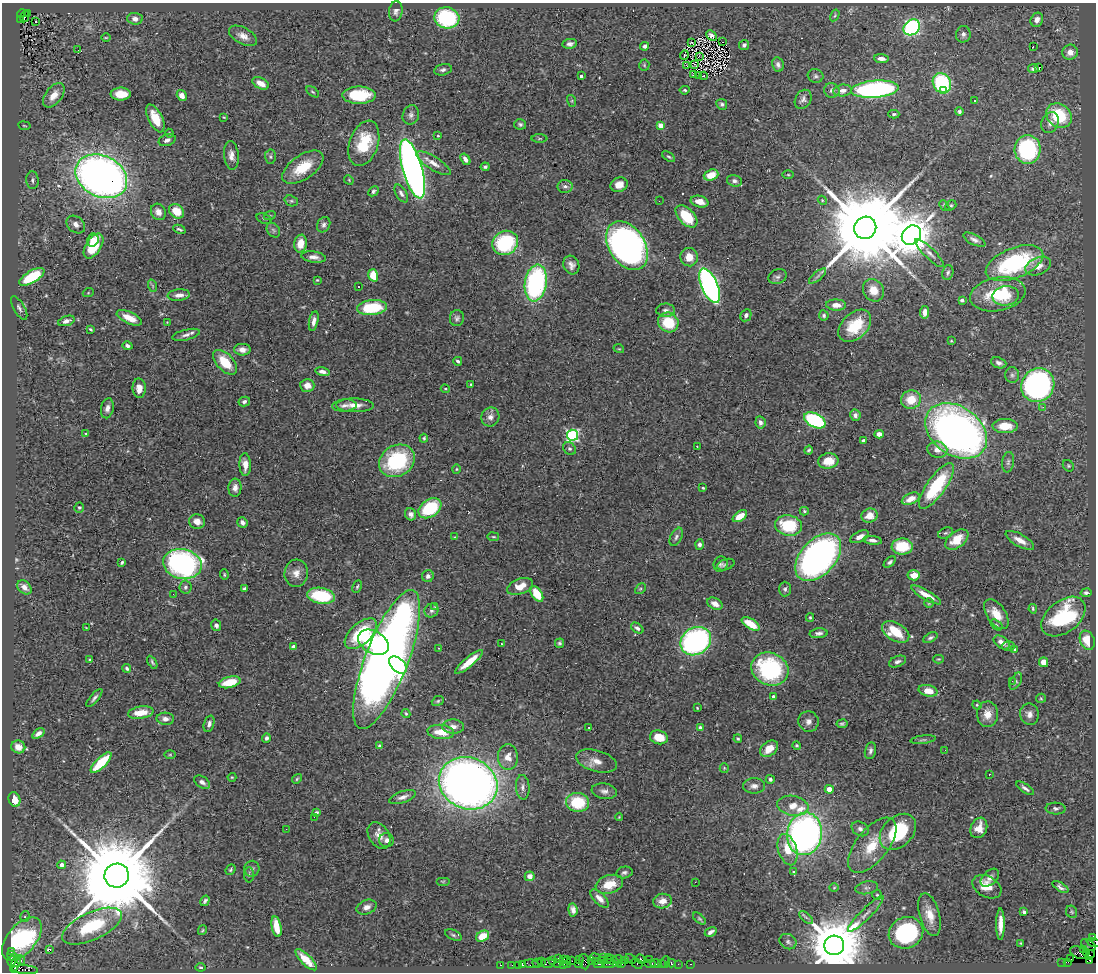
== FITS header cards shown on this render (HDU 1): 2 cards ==
NAXIS1  =                 1094
NAXIS2  =                  970

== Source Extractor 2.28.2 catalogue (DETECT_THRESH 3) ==
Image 1094 x 970 px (HDU 1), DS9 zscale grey, 1 PNG px = 1 image px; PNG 1098 x 974 px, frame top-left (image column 1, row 970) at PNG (2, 3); each listed source drawn as its Kron ellipse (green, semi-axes under 4 px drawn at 4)
Background 1.13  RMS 0.028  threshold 0.0847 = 3 sigma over >= 5 px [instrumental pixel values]
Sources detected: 441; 1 with non-positive FLUX_AUTO (blend fragments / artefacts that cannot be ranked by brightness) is neither listed nor drawn; the other 440 listed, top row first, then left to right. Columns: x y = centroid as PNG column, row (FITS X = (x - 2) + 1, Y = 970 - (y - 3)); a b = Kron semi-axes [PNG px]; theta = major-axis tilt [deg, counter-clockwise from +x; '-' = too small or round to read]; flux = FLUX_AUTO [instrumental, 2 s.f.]
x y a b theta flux
396 11 10 7 83 7.8
27 13 3 2 - 58
21 14 4 3 - 400
835 15 6 3 60 2.4
25 16 6 3 79 84
447 18 12 10 -13 160
21 19 3 2 - 110
135 19 7 6 - 11
1037 20 7 6 - 12
35 22 3 3 - 5.1
912 27 9 7 43 310
963 34 8 7 - 7
243 36 15 8 -28 15
711 36 6 4 -43 4.9
106 38 4 3 - 1.5
723 42 2 2 - 4.8
691 43 4 2 - 1.8
570 44 7 5 8 6.6
744 45 5 5 - 5.2
644 46 4 4 - 5.2
1033 46 2 2 - 300
78 50 2 2 - 8.1
1070 52 8 7 - 13
684 55 5 2 - 1.8
699 56 3 2 - 1.4
881 59 7 4 -6 11
644 65 5 5 - 2.2
687 65 2 2 - 1.9
695 65 3 2 - 1.5
778 65 7 5 -78 5.8
1039 67 3 3 - 21
1033 69 5 4 - 5.8
443 70 9 5 13 5.6
693 75 3 2 - 2.3
698 75 3 2 - 0.7
581 76 3 3 - 4.4
704 76 4 2 - 1.6
816 76 8 7 - 5.1
261 83 9 5 -26 17
942 83 10 8 -57 160
875 89 24 8 5 390
685 90 5 4 - 3
832 90 8 7 - 7.5
843 90 9 6 7 11
943 90 2 2 - 6.8
313 92 7 3 -35 2.8
121 94 10 6 0 29
54 95 14 8 51 23
359 95 17 8 0 93
182 96 6 4 -56 13
803 99 10 7 58 7.5
572 101 6 4 -73 2.2
974 101 3 2 - 2
722 104 5 5 - 4.1
959 112 4 4 - 4.2
894 114 5 4 - 3.3
411 115 10 8 69 7.6
1059 115 14 11 -38 99
224 117 3 2 - 1.4
155 118 15 7 -64 34
1050 123 11 8 66 12
520 124 6 5 - 4
661 125 4 4 - 28
24 126 6 3 -9 1.8
169 133 4 4 - 1.9
438 136 3 3 - 1.9
539 139 8 4 0 2.5
167 140 9 5 21 6.9
364 143 23 14 71 77
1028 149 14 13 - 210
231 155 14 7 -84 13
270 157 7 5 -88 3.9
669 157 7 4 -35 3.1
465 159 6 4 -56 7.6
434 163 19 6 -32 17
303 167 23 12 34 59
485 167 4 3 - 3.1
412 169 30 10 -74 1400
711 175 7 5 19 33
788 175 5 3 - 2
101 176 27 20 -27 1400
32 180 9 6 -86 5.8
349 180 5 4 - 2.1
734 181 8 5 -16 5.7
619 185 9 7 19 20
565 186 7 6 - 6.1
373 191 6 4 45 3.8
401 193 10 5 -59 6.2
822 200 4 3 - 1.7
291 201 7 5 -19 3.8
659 201 3 2 - 3.2
700 202 9 5 -15 17
944 206 6 4 -48 3.2
951 206 6 4 38 3.1
176 211 8 6 -43 37
158 212 8 7 - 13
270 215 6 4 19 2.4
686 216 13 8 -46 69
264 219 8 5 -20 3.5
76 225 10 7 -41 10
324 225 8 6 62 5.9
865 228 11 10 - 46000
179 229 6 3 -25 3.4
273 230 8 6 -53 4.4
911 235 10 9 - 7100
93 240 6 5 - 15
974 240 12 5 -26 7.6
505 243 13 11 33 160
300 244 9 6 79 25
93 246 14 7 58 64
627 246 26 18 -57 1000
930 253 19 5 -44 11
314 257 12 5 -8 11
689 257 9 8 - 22
1014 263 30 15 22 230
571 265 9 7 -65 10
1038 266 13 8 22 20
948 272 7 5 77 4.5
373 275 6 5 - 47
818 276 11 3 40 5.1
32 277 14 6 31 95
777 277 9 7 19 6.2
317 280 3 2 - 1.7
536 283 18 11 81 360
153 286 6 4 -71 2.7
710 286 18 8 -66 670
358 287 3 2 - 2.5
873 290 12 10 -56 26
88 293 5 3 - 1.7
998 294 28 16 11 96
179 295 11 5 6 12
1006 296 13 9 8 26
962 300 4 3 - 7.1
836 305 10 5 -2 14
19 308 13 5 -60 6.4
372 308 15 7 6 96
666 310 9 7 -2 7.6
925 312 6 4 83 14
746 315 6 5 - 7.3
824 315 5 5 - 3.8
129 318 13 5 -25 24
457 318 8 7 - 5.4
66 321 8 4 19 9.2
314 321 10 4 78 9.4
167 322 2 2 - 1.1
668 322 10 9 - 62
855 326 19 12 44 66
90 329 4 2 - 2.2
186 335 14 5 13 8.6
951 341 4 3 - 1.9
127 346 5 4 - 5.9
619 349 5 3 - 1.8
242 350 8 6 -2 12
458 361 4 3 - 3.3
225 362 15 8 -46 49
999 363 8 5 -20 6.6
322 372 7 4 -12 7.7
1012 375 8 7 - 5.7
471 384 3 2 - 1.8
307 385 7 6 - 16
1038 385 17 16 - 570
139 388 9 6 -88 16
445 389 4 3 - 1.9
911 400 10 9 - 39
244 402 5 5 - 5.6
344 405 12 6 4 8.2
355 405 19 7 -1 19
1043 407 3 3 - 2.5
107 408 10 6 79 9.2
855 415 6 5 - 8.2
490 417 9 9 - 11
815 420 11 7 -28 230
760 422 6 5 - 7.2
1005 426 12 7 0 36
956 431 34 24 -35 1100
86 433 4 2 - 1.8
879 434 5 4 - 11
572 435 5 5 - 320
424 438 4 4 - 2.7
863 440 4 3 - 4.5
697 446 3 2 - 4.3
569 449 7 5 -42 5
809 450 4 3 - 2.9
937 450 10 8 -9 16
397 461 19 15 31 160
828 461 10 7 7 36
1008 462 10 6 82 6
245 465 11 5 -87 16
1068 466 6 5 - 2.7
456 469 4 4 - 2.1
936 486 27 9 55 130
235 488 9 6 84 10
703 488 3 3 - 2.4
911 499 9 5 25 22
79 507 5 5 - 3.4
430 508 12 8 34 120
804 511 4 4 - 2.6
411 514 6 5 - 9
740 516 8 4 34 27
869 516 8 7 - 23
197 521 8 7 - 14
242 522 5 5 - 6.3
788 525 14 10 -10 90
945 533 8 5 25 3.5
455 537 4 3 - 1.6
493 537 6 3 -8 2.1
676 537 10 5 62 5.6
860 537 10 5 27 12
873 540 9 4 -7 8.2
957 540 13 8 38 35
1020 540 16 6 -29 17
700 544 5 4 - 5.7
902 546 10 8 -1 66
818 557 28 17 47 740
122 562 4 3 - 3.2
890 562 7 4 43 4
182 564 19 14 -12 470
721 564 8 7 - 4.9
726 565 9 5 18 4.4
296 573 13 12 - 17
224 575 5 4 - 2.2
914 575 6 5 - 23
428 576 6 5 - 6.4
357 586 6 4 63 2.9
520 586 13 7 21 26
24 587 8 6 -44 10
185 587 6 6 - 4.3
244 589 4 3 - 4.4
640 589 6 4 44 3.1
785 589 7 6 - 4.9
1086 593 5 4 - 4.3
173 594 2 2 - 3.5
537 594 8 5 -57 46
926 595 17 4 -30 24
321 596 14 8 -9 110
929 603 5 5 - 2.3
715 604 8 5 -29 14
435 607 3 2 - 5.4
1033 609 5 3 - 2.6
431 611 7 6 - 6.3
996 614 17 9 -56 29
810 617 4 4 - 2.2
1063 617 25 16 38 140
751 624 10 5 -33 43
216 625 6 5 - 5.4
996 625 7 4 -36 3.5
86 628 4 2 - 1.4
637 628 7 4 -35 5.6
896 632 15 9 -30 55
819 633 9 5 5 6.6
361 634 19 10 43 110
930 638 8 4 28 4.3
1087 640 10 7 -66 43
696 641 16 13 33 450
373 642 16 11 -29 150
1002 642 9 5 -35 14
559 643 5 4 - 3.4
501 644 2 2 - 1.7
1008 646 7 5 -1 3.8
293 647 4 4 - 14
438 648 3 2 - 0.9
1015 649 4 3 - 2.3
938 659 5 4 - 2.1
90 660 4 3 - 3
387 660 74 21 69 2100
152 662 7 3 -59 3.1
469 662 18 5 40 31
897 662 9 5 22 5.7
1043 662 5 4 - 17
398 665 10 6 -43 80
127 668 4 3 - 3.3
770 669 19 16 -23 220
1012 681 3 2 - 2.8
1016 681 9 5 61 3.7
230 682 11 5 13 46
928 691 10 5 -14 27
773 697 4 3 - 8.9
94 698 11 4 50 5.5
1041 698 5 4 - 2.4
438 701 6 4 23 2.7
977 705 5 4 - 2
697 708 3 2 - 1.5
141 713 13 6 9 31
406 713 4 3 - 2.3
987 714 13 10 89 21
1029 714 11 9 -78 11
165 719 9 6 -2 9.5
808 721 10 10 - 10
209 724 8 5 72 6.2
842 724 5 4 - 3.3
453 727 11 7 -2 10
589 727 3 2 - 3.9
700 728 4 4 - 13
441 732 13 7 -6 31
38 734 7 4 35 8.3
659 737 9 7 -15 33
266 738 5 4 - 4.4
738 739 4 3 - 2.4
923 740 13 3 7 3.8
797 745 4 4 - 2.3
379 746 4 4 - 3.4
18 747 7 6 - 19
769 749 10 7 35 25
945 750 2 2 - 3.2
870 751 9 5 78 6
170 755 6 4 0 1.9
508 757 13 10 -86 20
596 761 21 10 -16 22
101 763 14 5 45 74
724 768 5 4 - 2.2
989 774 3 3 - 57
232 777 4 4 - 1.8
297 779 5 4 - 2.5
770 779 4 4 - 4.8
202 782 9 5 -35 7.3
468 783 30 25 -21 1800
754 786 11 7 1 9.8
523 787 12 7 -87 8.8
1025 788 10 4 -34 5.8
829 789 4 4 - 28
604 791 12 7 -9 9.4
403 797 14 5 18 9.6
14 800 7 5 -68 24
578 802 11 9 -4 85
793 806 16 10 -9 25
1056 808 10 6 -2 5.4
316 812 4 4 - 3.7
314 817 2 2 - 3.3
619 817 4 2 - 1.8
979 828 10 8 68 21
286 829 2 2 - 0.93
860 829 9 7 -28 7.7
898 832 21 15 44 130
805 834 21 17 80 890
379 836 14 10 -58 17
386 840 7 7 - 8.6
872 845 33 16 51 68
787 850 16 9 -73 33
62 865 4 4 - 11
252 869 8 7 - 5.7
231 870 5 4 - 2.7
793 871 3 3 - 5.2
624 872 8 6 13 5
249 875 7 5 -90 3.5
117 876 12 12 - 48000
530 876 5 4 - 12
990 878 11 6 44 10
443 881 7 3 0 2
695 882 2 2 - 25
609 884 14 9 17 36
987 887 15 10 -28 30
1060 887 9 4 -31 5.9
834 888 5 3 - 1.7
867 888 11 6 10 7.2
877 895 5 5 - 2.6
600 898 11 5 -46 13
205 901 5 3 - 4.3
662 901 9 7 9 16
367 907 10 7 21 9.6
573 910 7 4 -85 7.5
1024 912 4 3 - 3.8
1071 912 6 5 - 2.7
866 914 24 5 45 16
930 915 22 10 -74 31
25 916 5 4 - 3.9
806 917 8 4 -41 4.7
699 919 7 4 -41 2.8
1000 924 16 4 90 17
92 926 32 14 24 130
276 927 10 4 -78 33
202 930 5 4 - 2
711 932 6 3 31 5.6
906 933 18 15 26 250
453 935 9 4 -25 3.6
483 936 7 5 29 28
1093 937 4 3 - 61
22 939 25 14 49 310
788 942 9 7 -30 5.8
1093 942 7 3 -20 72
1021 943 3 2 - 1.5
834 945 10 9 - 15000
1088 945 8 5 -31 410
50 950 3 3 - 160
1084 950 4 3 - 510
11 951 2 2 - 44
1079 953 9 5 -22 240
1086 953 4 3 - 580
1090 955 5 3 - 200
13 956 6 3 -38 110
603 957 2 2 - 37
558 958 2 2 - 24
595 958 5 3 - 280
563 959 3 2 - 24
579 959 2 2 - 25
617 959 5 4 - 120
631 959 6 2 -36 94
641 959 5 3 - 120
649 959 3 2 - 38
1071 959 2 2 - 18
21 960 4 4 - 42
306 960 14 5 -45 24
601 960 2 2 - 37
607 960 3 2 - 34
625 960 4 3 - 67
1089 960 3 3 - 1100
12 961 5 3 - 110
541 961 3 2 - 360
552 961 3 2 - 55
572 961 2 2 - 44
591 961 3 2 - 69
595 961 4 3 - 170
613 961 10 3 -35 300
567 962 6 2 89 87
584 962 8 5 -78 180
666 962 6 2 72 120
1062 962 2 2 - 13
1068 962 4 2 - 53
538 963 5 4 - 170
548 963 7 4 1 140
622 963 3 2 - 31
637 963 6 4 -43 32
650 963 6 3 0 91
671 963 4 3 - 120
15 964 9 4 69 870
532 964 7 4 -10 99
558 964 3 2 - 49
564 964 3 2 - 11
578 964 3 3 - 34
599 964 5 2 - 92
609 964 7 3 3 180
656 964 5 4 - 9.8
661 964 3 2 - 70
678 964 2 2 - 31
691 964 3 2 - 33
500 965 3 2 - 22
512 965 2 2 - 18
518 965 2 2 - 13
523 965 4 3 - 100
200 967 5 3 - 1.8
25 970 13 3 -4 160
At the frame edge (FLAGS 8, measured only in part): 2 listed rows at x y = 1093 937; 1093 942
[1 non-positive-flux detection neither listed nor drawn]